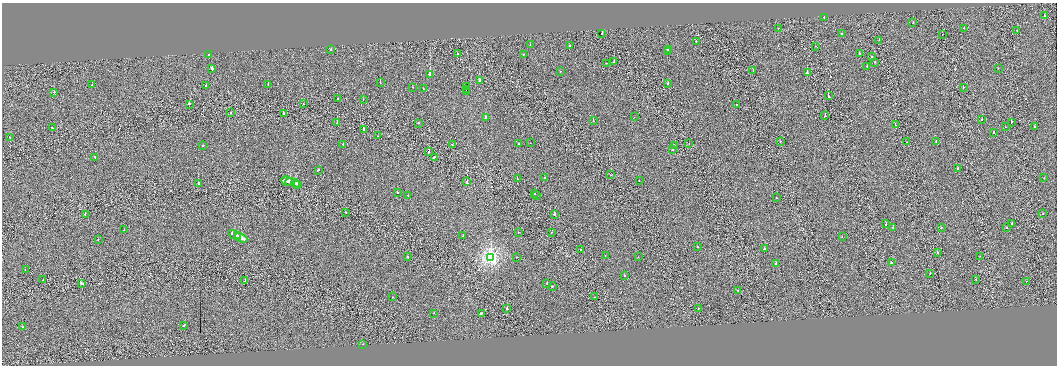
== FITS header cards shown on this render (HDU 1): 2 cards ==
NAXIS1  =                 2110
NAXIS2  =                  727

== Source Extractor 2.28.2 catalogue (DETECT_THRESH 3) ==
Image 2110 x 727 px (HDU 1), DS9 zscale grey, zoomed out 1/2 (1 PNG px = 2 x 2 image px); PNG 1059 x 368 px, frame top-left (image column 2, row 726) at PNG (2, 3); each listed source drawn as its Kron ellipse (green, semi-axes under 4 px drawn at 4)
Background -4.38e-04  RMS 0.081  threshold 0.244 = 3 sigma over >= 5 px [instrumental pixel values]
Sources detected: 167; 16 cannot appear on this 1/2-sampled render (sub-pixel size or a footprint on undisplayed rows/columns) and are neither listed nor drawn; the other 151 listed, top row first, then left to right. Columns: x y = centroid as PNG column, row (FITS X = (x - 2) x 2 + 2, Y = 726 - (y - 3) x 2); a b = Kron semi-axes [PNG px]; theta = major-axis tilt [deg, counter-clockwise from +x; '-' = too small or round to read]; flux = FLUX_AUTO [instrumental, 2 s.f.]
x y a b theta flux
1044 16 2 2 - 80
824 17 2 2 - 54
913 23 2 2 - 37
778 28 2 1 - 26
964 28 2 2 - 34
1017 30 2 2 - 36
602 34 2 2 - 180
842 34 2 2 - 110
942 35 2 1 - 26
879 40 2 1 - 22
696 41 2 2 - 100
530 45 2 2 - 43
569 45 2 2 - 39
816 46 2 1 - 20
669 49 2 2 - 59
331 50 2 2 - 27
668 51 2 2 - 29
209 54 2 2 - 80
457 54 2 1 - 32
523 54 2 2 - 120
859 54 2 2 - 53
871 57 2 1 - 23
614 62 2 2 - 230
875 62 2 2 - 49
607 63 2 2 - 35
867 67 2 2 - 27
998 68 2 2 - 49
212 69 2 2 - 180
753 70 2 2 - 39
561 71 2 1 - 26
807 73 2 2 - 210
430 74 2 2 - 600
479 80 2 2 - 78
380 82 2 2 - 140
668 83 2 2 - 32
92 85 2 1 - 18
268 85 2 2 - 43
206 86 2 2 - 33
413 87 2 2 - 25
466 87 2 1 - 15000
963 87 2 1 - 24
423 89 2 2 - 19
467 89 2 1 - 7.2
467 91 2 2 - 26000
54 92 2 2 - 110
828 96 2 2 - 68
337 99 2 2 - 48
363 99 2 1 - 44
189 104 2 2 - 93
304 104 2 1 - 48
737 105 2 2 - 24
231 113 2 1 - 21
283 113 2 2 - 96
825 116 2 2 - 83
634 117 2 1 - 24
486 118 3 2 - 87
982 119 2 2 - 170
593 121 2 2 - 22
1012 122 3 2 - 74
337 123 2 1 - 100
418 123 2 2 - 43
895 125 2 2 - 71
1035 126 2 2 - 56
1005 127 2 1 - 22
52 128 2 1 - 39
363 129 2 2 - 180
994 132 2 2 - 79
378 136 2 1 - 33
10 138 2 1 - 17
780 141 2 1 - 27
936 141 2 2 - 24
907 142 2 1 - 21
519 143 2 2 - 200
530 143 2 1 - 14
689 143 2 1 - 41
343 144 2 2 - 52
452 144 2 2 - 66
674 145 2 1 - 54
203 146 2 2 - 52
673 149 2 2 - 130
429 152 2 2 - 190
95 157 2 2 - 85
434 157 3 2 - 150
958 169 2 2 - 85
318 170 2 2 - 70
610 175 2 1 - 27
545 177 2 2 - 150
1044 178 2 1 - 30
517 179 2 2 - 41
639 180 2 2 - 29
287 181 7 2 -17 330
290 182 4 2 - 210
467 182 3 2 - 180
198 183 3 2 - 270
296 184 4 2 - 410
298 184 2 2 - 110
397 192 2 2 - 84
534 193 2 2 - 430
408 195 2 2 - 46
537 196 2 1 - 80
776 198 2 2 - 49
346 212 2 2 - 73
85 214 2 2 - 130
554 214 2 2 - 120
1043 214 2 1 - 27
1012 223 2 2 - 37
886 224 2 2 - 57
893 227 2 2 - 140
1007 227 2 2 - 25
941 228 2 2 - 49
124 230 2 1 - 43
551 232 2 1 - 34
518 233 2 1 - 37
235 235 7 2 -27 430
237 236 2 1 - 110
463 236 2 1 - 61
842 237 2 2 - 22
241 238 7 2 -24 570
98 239 2 1 - 42
697 246 2 2 - 34
764 249 2 2 - 180
581 250 2 2 - 52
937 252 2 1 - 86
605 255 2 2 - 22
980 256 2 1 - 35
408 257 2 2 - 86
491 257 4 3 - 3300
517 257 2 2 - 31
638 257 2 2 - 24
776 263 2 2 - 120
892 263 3 1 - 93
25 270 2 1 - 91
930 273 2 1 - 78
625 275 2 2 - 79
976 279 2 2 - 15
43 280 2 2 - 27
245 281 2 2 - 46
1026 281 2 2 - 44
82 283 3 2 - 130
547 283 2 2 - 61
552 286 2 2 - 150
738 290 2 2 - 22
393 297 2 1 - 26
595 297 2 1 - 170
507 309 2 2 - 100
698 309 2 1 - 25
434 313 2 2 - 63
481 313 2 2 - 110
184 325 2 2 - 81
22 326 2 2 - 61
362 344 2 1 - 25
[16 sub-pixel or undisplayed-footprint detections neither listed nor drawn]